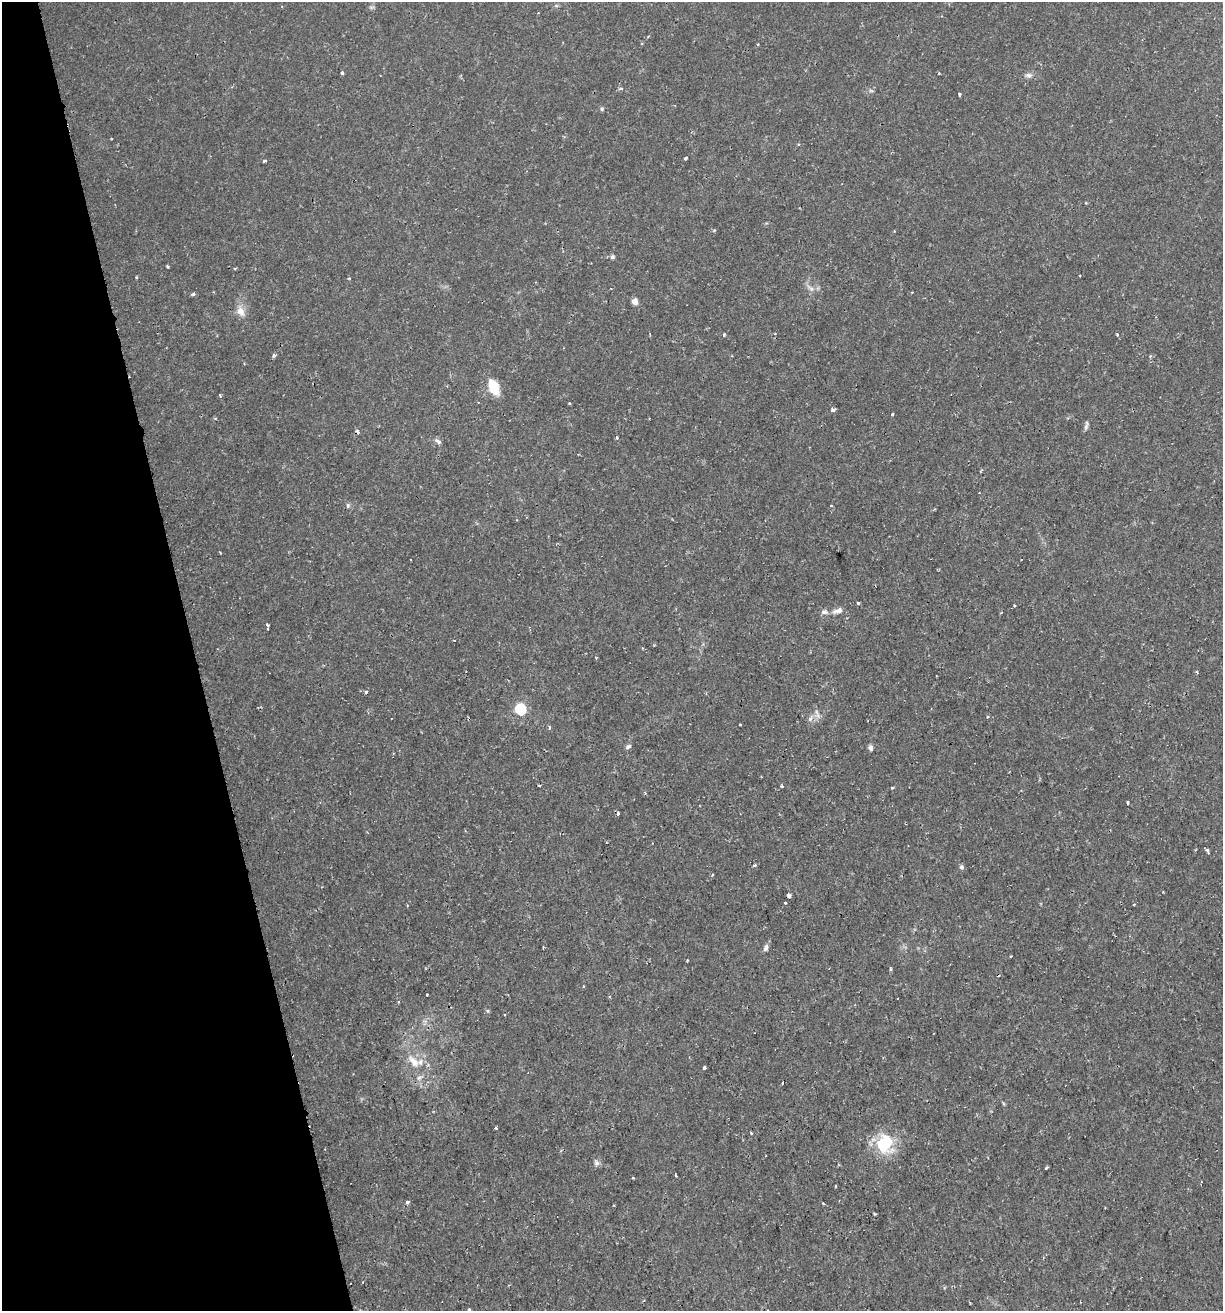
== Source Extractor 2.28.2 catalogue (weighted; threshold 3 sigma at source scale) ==
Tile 5 of 4 x 4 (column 1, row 2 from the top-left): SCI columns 55-1275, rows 2620-3928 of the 5044 x 5237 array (HDU 1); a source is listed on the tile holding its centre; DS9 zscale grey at full resolution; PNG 1225 x 1313 px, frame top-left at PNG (2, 2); no overlay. Shown black and unused: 16% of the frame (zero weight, under 2 of 3 exposures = <1% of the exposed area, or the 3 px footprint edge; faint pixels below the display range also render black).
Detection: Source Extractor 2.28.2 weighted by HDU 2 'WHT'; one run over the whole footprint, this tile lists its part. Background 0.01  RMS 0.0013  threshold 0.0059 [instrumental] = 3 sigma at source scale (4.5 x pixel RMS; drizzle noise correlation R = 1.50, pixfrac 1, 0.0396/0.0396 arcsec/px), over >= 5 px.
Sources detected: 90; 1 too faint to see at this stretch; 4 cosmic-ray / hot-pixel residue — not listed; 2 inside a brighter listed object's ellipse — not listed separately; the other 83 listed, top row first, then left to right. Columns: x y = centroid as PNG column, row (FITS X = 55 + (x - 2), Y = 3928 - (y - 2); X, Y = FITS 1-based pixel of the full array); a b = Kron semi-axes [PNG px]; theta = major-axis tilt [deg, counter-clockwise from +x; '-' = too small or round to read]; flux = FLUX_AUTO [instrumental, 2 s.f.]
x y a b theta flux
757 44 3 2 - 0.13
342 73 3 3 - 0.37
939 73 3 2 - 0.11
1029 75 9 7 -4 0.46
621 89 5 4 - 0.22
871 91 6 4 -19 0.2
959 94 4 2 - 0.21
602 109 5 5 - 0.21
799 144 4 3 - 0.16
685 158 3 3 - 0.29
265 161 6 3 1 0.16
714 230 3 3 - 0.19
612 257 6 5 - 0.23
168 266 3 2 - 0.18
1080 276 3 2 - 0.15
349 278 4 3 - 0.12
611 288 3 2 - 0.11
811 289 9 6 -37 0.5
193 294 5 4 - 0.24
635 301 5 4 - 1.4
241 311 15 10 -67 1.2
724 335 4 3 - 0.21
1117 335 4 3 - 0.12
274 355 4 4 - 0.32
1150 356 4 3 - 0.17
493 387 14 8 -68 3.6
569 403 3 2 - 0.14
832 410 6 5 - 0.33
892 414 3 3 - 0.27
1086 427 8 6 61 0.33
616 438 3 3 - 0.39
438 441 10 5 -35 0.4
348 505 7 5 83 0.24
831 506 3 2 - 0.11
220 553 3 2 - 0.13
411 560 2 2 - 0.13
858 603 3 3 - 0.26
1014 606 3 3 - 0.17
838 611 16 6 15 0.75
267 625 5 3 - 0.38
596 657 3 2 - 0.12
1197 672 4 3 - 0.15
366 692 3 3 - 0.37
520 709 6 5 - 13
988 717 3 3 - 0.21
810 719 7 6 - 0.45
740 724 3 3 - 0.21
549 727 5 4 - 0.22
628 747 8 5 28 0.3
871 748 8 5 -79 0.34
539 785 3 3 - 0.29
782 786 3 3 - 0.19
892 788 4 3 - 0.14
1127 802 4 2 - 0.15
618 813 4 3 - 0.47
1207 851 6 3 -63 0.45
754 865 6 3 25 0.22
962 867 6 5 - 0.28
713 874 4 2 - 0.14
788 896 4 3 - 2.3
785 903 3 2 - 0.18
766 948 11 6 69 0.41
1011 956 2 2 - 0.12
891 969 4 3 - 0.16
427 995 2 2 - 0.11
488 1011 6 3 -71 0.16
413 1061 19 10 -46 1.8
704 1068 3 3 - 0.4
419 1078 9 5 29 0.44
782 1082 3 2 - 0.18
496 1128 3 3 - 0.76
751 1133 3 3 - 0.17
884 1143 24 21 90 5.5
596 1163 8 8 - 0.42
1047 1168 3 2 - 0.2
676 1176 3 2 - 0.14
633 1178 3 3 - 0.13
835 1186 3 2 - 0.12
407 1202 4 3 - 0.75
614 1205 2 2 - 0.11
874 1214 3 2 - 0.13
363 1282 3 2 - 0.16
469 1309 3 3 - 0.18
Isophote crosses this tile's border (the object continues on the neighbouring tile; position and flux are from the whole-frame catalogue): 1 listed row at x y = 469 1309